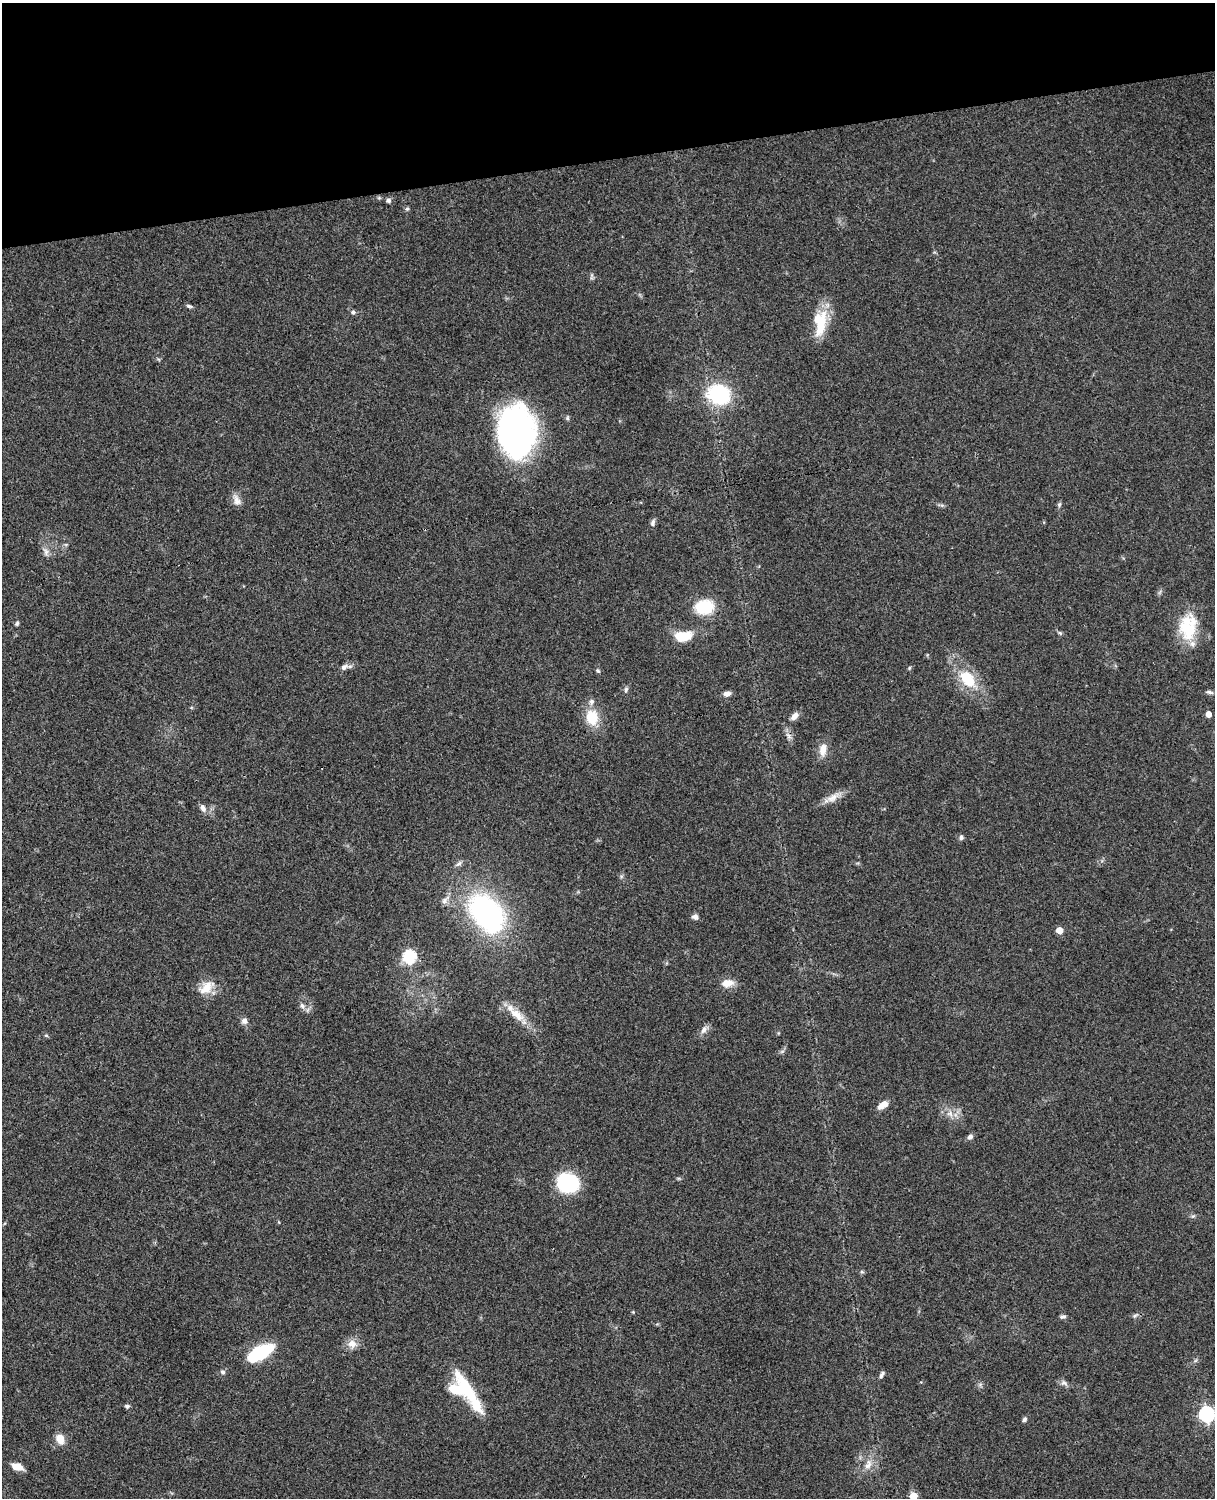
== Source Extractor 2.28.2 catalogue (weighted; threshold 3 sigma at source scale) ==
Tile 3 of 4 x 3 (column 3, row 1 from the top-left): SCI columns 2546-3758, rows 3270-4765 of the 5089 x 4929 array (HDU 1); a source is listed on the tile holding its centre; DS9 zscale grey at full resolution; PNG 1217 x 1500 px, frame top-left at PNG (2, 3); no overlay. Shown black and unused: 11% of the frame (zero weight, under 3 of 4 exposures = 6% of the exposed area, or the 3 px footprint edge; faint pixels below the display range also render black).
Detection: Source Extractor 2.28.2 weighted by HDU 2 'WHT'; one run over the whole footprint, this tile lists its part. Background 0.0748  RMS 0.0058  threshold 0.0262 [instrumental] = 3 sigma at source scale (4.5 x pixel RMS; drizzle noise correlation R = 1.50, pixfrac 1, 0.05/0.05 arcsec/px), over >= 5 px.
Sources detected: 73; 2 inside a brighter object's white glare — not listed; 3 inside a brighter listed object's ellipse — not listed separately; the other 68 listed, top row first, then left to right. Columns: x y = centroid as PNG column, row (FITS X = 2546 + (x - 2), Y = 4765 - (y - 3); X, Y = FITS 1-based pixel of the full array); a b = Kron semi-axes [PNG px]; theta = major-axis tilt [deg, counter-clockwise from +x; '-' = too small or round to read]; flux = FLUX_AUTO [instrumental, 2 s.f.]
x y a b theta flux
379 198 6 4 -18 0.69
388 200 6 5 - 1.6
407 209 5 5 - 0.88
189 306 8 4 -15 1.2
353 312 5 5 - 1
822 321 41 11 78 18
719 394 19 15 -18 51
516 432 49 35 -88 170
237 500 16 8 -69 3.8
1059 504 7 5 69 1
653 523 9 6 74 1.7
46 552 12 6 -77 2.6
704 607 20 16 7 20
17 623 7 4 79 1
1189 630 32 23 75 24
1060 633 7 4 -45 0.91
683 636 18 10 6 15
344 667 11 7 38 2.5
909 668 5 3 - 0.6
598 671 6 5 - 0.92
967 679 29 18 -52 20
626 689 7 5 74 1.2
1209 692 11 5 -13 1.5
727 694 9 6 10 2.5
591 702 8 7 - 2.1
1208 714 5 4 - 4.1
794 716 11 7 48 3.3
592 717 13 11 -87 16
789 736 8 5 -63 2
823 749 18 10 79 5.9
832 798 23 9 32 5.9
203 808 11 7 -66 2.7
961 837 6 5 - 1.4
459 864 10 5 40 1.6
445 900 14 7 52 2.9
487 913 28 20 -45 150
695 917 8 7 - 1.9
1059 930 5 5 - 8.7
409 956 6 6 - 71
727 983 15 9 9 6.1
206 988 22 14 45 9.1
302 1006 9 6 -62 2.1
516 1014 29 12 -40 11
244 1021 8 7 - 2.5
704 1030 10 7 59 2.9
46 1035 6 3 -19 0.71
883 1105 13 7 31 4.7
950 1114 10 8 -23 3.6
970 1137 7 5 39 2.1
568 1183 17 15 -16 53
1193 1216 6 4 18 0.87
862 1272 6 4 -19 0.76
633 1312 4 4 - 0.5
1135 1315 10 4 36 1.1
1063 1317 7 5 11 1.4
352 1344 13 11 -21 5
260 1352 24 10 30 41
223 1372 7 5 -16 1.2
882 1375 10 5 59 1.5
1064 1383 10 7 -19 2.1
467 1388 47 12 -57 27
127 1406 5 5 - 1.5
1207 1414 7 6 - 140
1024 1419 7 5 71 1.3
60 1439 9 7 -66 8.2
868 1465 16 9 66 5.2
17 1467 12 7 -19 6.2
914 1496 5 5 - 13
Isophote crosses this tile's border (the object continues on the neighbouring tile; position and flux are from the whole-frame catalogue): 2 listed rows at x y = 1207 1414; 914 1496